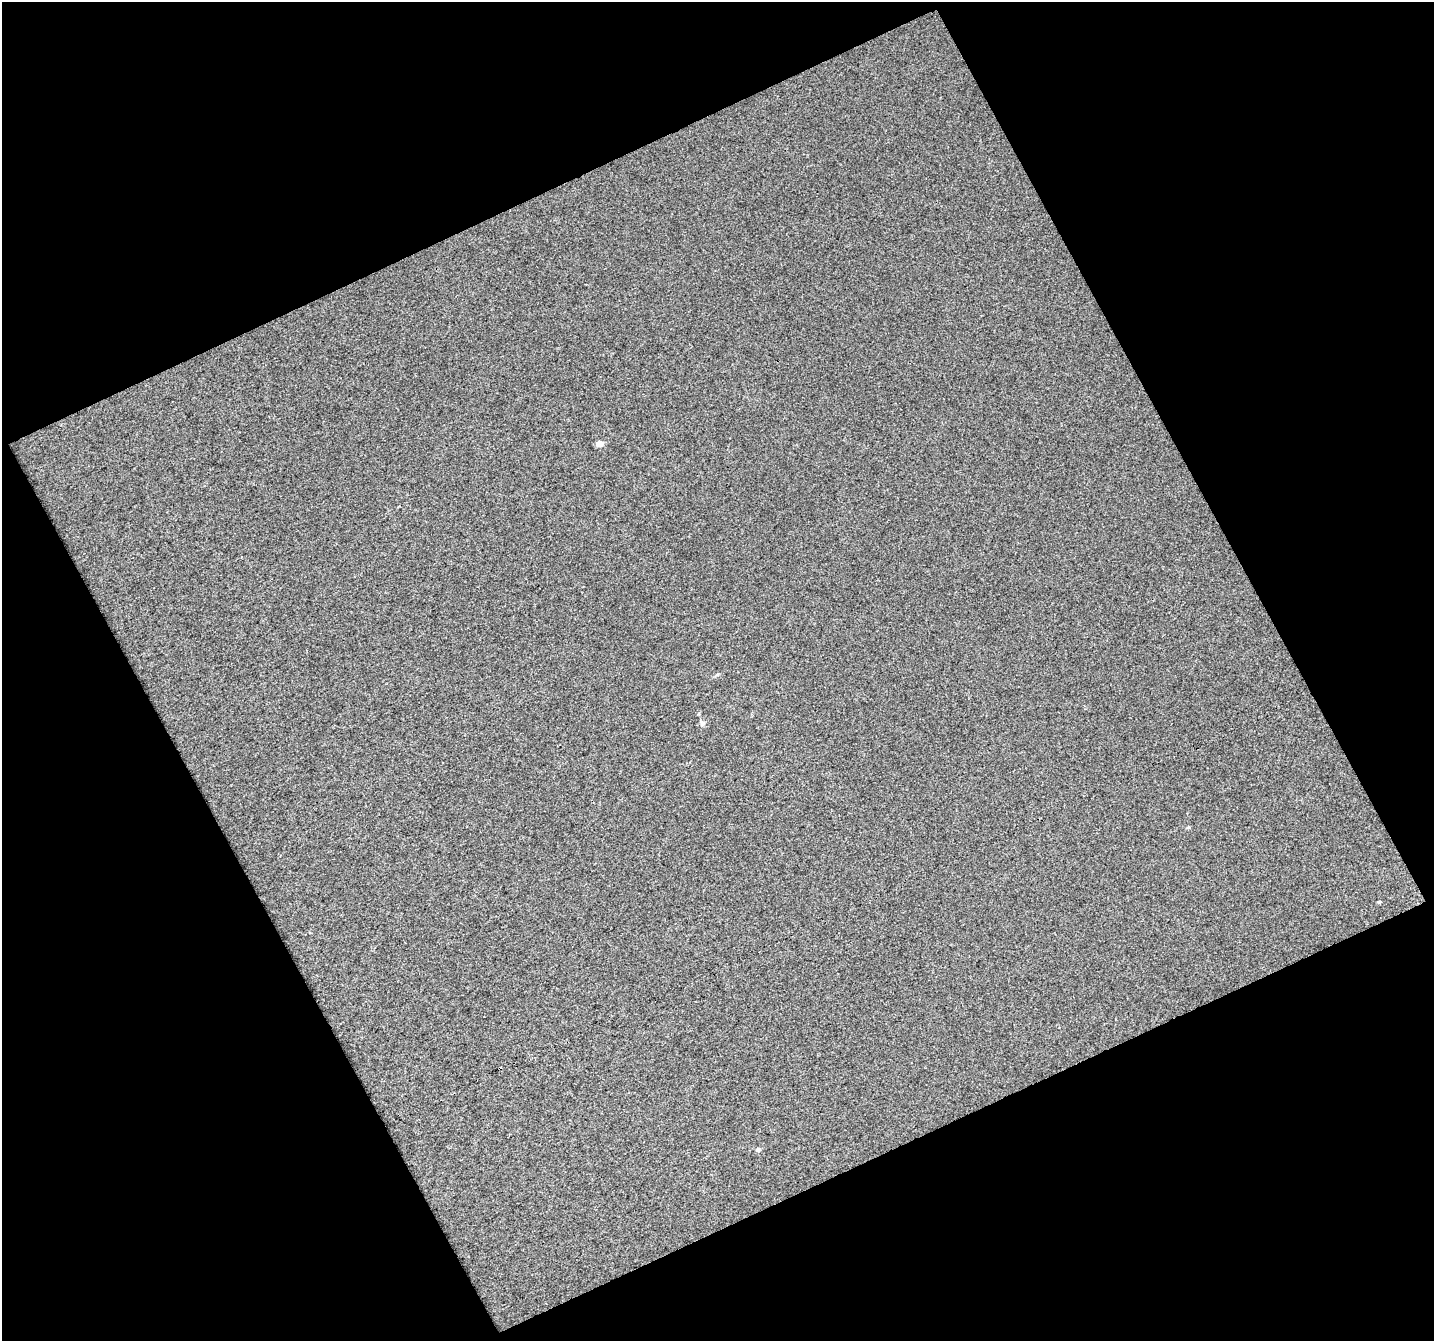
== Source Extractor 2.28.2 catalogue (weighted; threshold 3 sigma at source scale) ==
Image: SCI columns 1-1432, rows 36-1374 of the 1432 x 1406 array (HDU 1 of 3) = the unmasked area's bounding box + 8 px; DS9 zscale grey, full resolution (1 PNG px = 1 image px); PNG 1436 x 1343 px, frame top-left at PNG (2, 2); no overlay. Shown black and unused: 46% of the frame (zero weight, under 3 of 4 exposures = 1% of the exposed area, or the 3 px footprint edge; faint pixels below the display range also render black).
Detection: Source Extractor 2.28.2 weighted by HDU 2 'WHT'. Background 0.0339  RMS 0.011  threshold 0.0499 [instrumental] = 3 sigma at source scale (4.5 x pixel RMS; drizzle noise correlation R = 1.50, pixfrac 1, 0.0396/0.0396 arcsec/px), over >= 5 px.
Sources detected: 5; all 5 listed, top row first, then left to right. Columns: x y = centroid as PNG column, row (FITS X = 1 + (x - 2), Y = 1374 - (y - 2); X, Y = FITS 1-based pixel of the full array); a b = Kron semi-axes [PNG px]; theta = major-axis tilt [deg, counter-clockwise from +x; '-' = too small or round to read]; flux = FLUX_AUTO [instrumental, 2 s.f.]
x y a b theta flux
599 444 5 5 - 11
702 723 7 6 - 2.8
1188 827 5 4 - 1.4
1379 902 4 4 - 1.3
758 1149 5 4 - 3.2